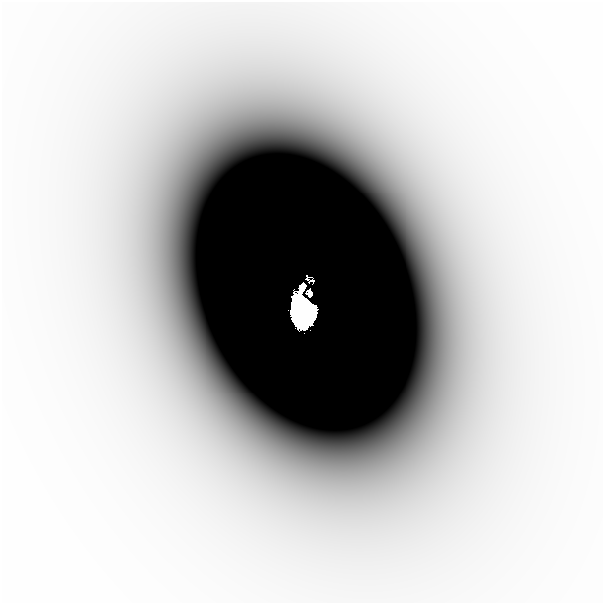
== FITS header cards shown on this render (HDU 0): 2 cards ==
NAXIS1  =                  601
NAXIS2  =                  601

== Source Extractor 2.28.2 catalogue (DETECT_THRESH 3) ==
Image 601 x 601 px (HDU 0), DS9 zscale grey, 1 PNG px = 1 image px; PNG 605 x 605 px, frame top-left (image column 1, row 601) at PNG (2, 2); no overlay
Background -1.75e-06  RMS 5.8e-07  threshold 1.73e-06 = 3 sigma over >= 5 px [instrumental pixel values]
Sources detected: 6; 2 with non-positive FLUX_AUTO (blend fragments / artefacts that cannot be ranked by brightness) are not listed; the other 4 listed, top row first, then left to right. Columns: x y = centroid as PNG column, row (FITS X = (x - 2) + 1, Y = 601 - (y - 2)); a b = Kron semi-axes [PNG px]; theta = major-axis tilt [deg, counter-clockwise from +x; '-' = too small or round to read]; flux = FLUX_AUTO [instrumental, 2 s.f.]
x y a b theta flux
302 288 7 5 67 2
309 293 6 4 -58 0.47
193 308 72 31 -83 0.0018
302 312 19 14 -81 87
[2 non-positive-flux detections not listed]